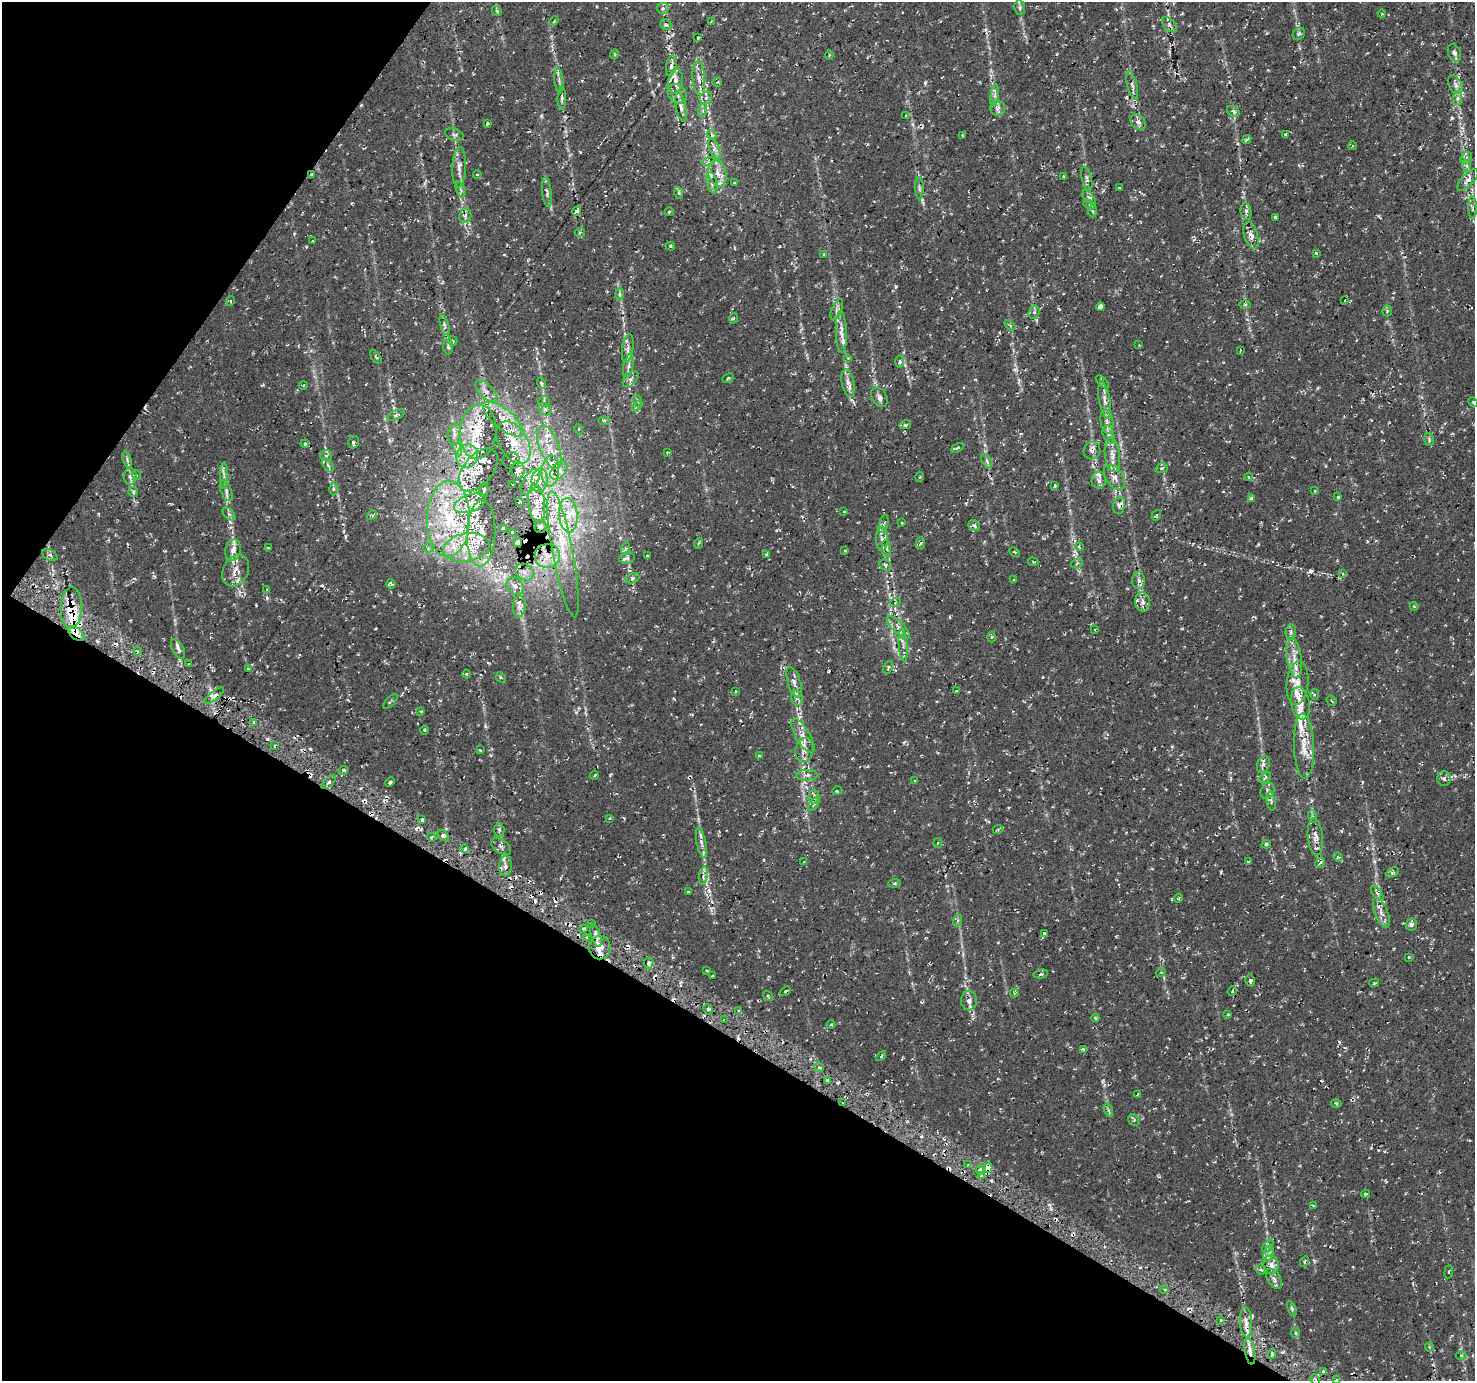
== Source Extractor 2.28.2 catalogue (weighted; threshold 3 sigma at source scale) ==
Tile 9 of 4 x 4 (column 1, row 3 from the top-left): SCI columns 15-1487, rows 1595-2973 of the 5938 x 6020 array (HDU 1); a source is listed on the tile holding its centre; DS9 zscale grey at full resolution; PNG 1477 x 1383 px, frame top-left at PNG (2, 2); each listed source drawn as its Kron ellipse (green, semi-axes under 4 px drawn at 4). Shown black and unused: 31% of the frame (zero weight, under 2 of 3 exposures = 2% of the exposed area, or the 3 px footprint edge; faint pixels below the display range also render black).
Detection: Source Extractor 2.28.2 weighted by HDU 2 'WHT'; one run over the whole footprint, this tile lists its part. Background 0.00342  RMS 0.003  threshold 0.0137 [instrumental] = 3 sigma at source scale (4.5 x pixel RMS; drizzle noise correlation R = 1.50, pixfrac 1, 0.0396/0.0396 arcsec/px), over >= 5 px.
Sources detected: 427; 20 cosmic-ray / hot-pixel residue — neither listed nor drawn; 67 inside a brighter listed object's ellipse — not listed separately; the other 340 listed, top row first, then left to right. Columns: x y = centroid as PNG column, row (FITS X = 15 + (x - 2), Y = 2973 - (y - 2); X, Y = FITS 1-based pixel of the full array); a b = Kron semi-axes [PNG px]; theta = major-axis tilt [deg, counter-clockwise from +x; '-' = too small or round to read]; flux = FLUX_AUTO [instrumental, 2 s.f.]
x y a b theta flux
663 8 6 5 - 0.68
1020 8 7 5 -81 0.61
497 11 5 4 - 0.38
1382 14 4 2 - 0.24
554 21 5 3 - 0.35
711 22 3 2 - 0.25
666 25 6 5 - 0.61
1169 25 9 5 -46 0.83
1299 34 7 5 47 0.54
698 38 3 2 - 0.35
1454 53 9 6 -68 0.99
615 54 5 3 - 0.29
829 55 5 3 - 0.31
671 66 10 5 80 0.98
699 78 17 6 -86 2.3
559 81 12 4 -85 0.85
675 81 13 7 86 2
717 82 5 2 - 0.25
1132 85 14 5 -77 1.2
1455 85 10 6 -61 1.2
677 94 10 8 -52 1.9
995 95 11 4 81 0.9
562 98 11 4 88 0.73
706 98 7 5 44 0.82
1457 98 7 4 90 0.73
681 107 14 5 -79 1.3
998 108 7 7 - 1.2
703 110 7 4 72 0.58
1233 111 7 5 -32 0.73
906 116 3 3 - 0.69
1138 122 9 6 -48 1.2
487 124 3 3 - 0.4
454 135 9 6 -20 0.72
712 135 5 4 - 0.45
962 135 4 3 - 0.27
1285 135 3 3 - 0.31
1247 140 5 3 - 0.64
1352 146 4 3 - 0.23
715 149 11 5 -69 1.3
1466 158 6 5 - 0.66
708 162 6 4 17 0.69
1467 166 6 4 -71 0.65
459 167 20 7 87 2
717 173 13 9 -78 2.6
312 174 3 3 - 0.38
477 175 4 2 - 0.19
1063 176 3 2 - 0.29
1087 179 12 5 -78 0.93
1468 180 14 6 46 1.5
712 183 11 5 -74 1.3
734 183 4 4 - 0.32
1119 187 3 2 - 0.27
919 188 11 4 -88 0.63
461 190 8 3 -71 0.61
547 192 15 4 -83 1.1
679 193 6 4 -72 0.51
1089 197 8 4 -47 0.65
1090 205 6 4 -18 0.4
1473 208 11 4 90 0.88
577 211 5 4 - 1.1
1093 211 6 4 -88 0.46
1246 211 9 5 -80 0.89
669 212 4 3 - 0.25
465 216 7 6 - 0.73
1275 217 4 3 - 1
580 232 5 3 - 0.24
1251 235 13 6 -73 1.9
313 241 3 3 - 0.63
670 246 5 4 - 0.51
1316 253 3 3 - 0.27
823 254 3 2 - 0.24
619 294 6 4 -90 0.5
1345 300 2 2 - 0.28
230 301 5 3 - 0.29
1245 304 6 4 1 0.31
1100 307 4 4 - 3.6
837 310 11 5 66 0.99
1387 311 5 5 - 0.49
1034 312 6 5 - 0.64
734 318 5 3 - 0.29
445 325 10 3 -75 0.68
1010 325 6 4 -45 0.43
841 332 21 5 -88 2
453 341 5 2 - 0.31
1139 345 2 2 - 0.18
448 347 8 5 -87 0.57
628 349 15 5 81 1.3
1240 350 3 2 - 0.23
376 357 8 3 -57 0.42
848 358 4 4 - 0.33
900 362 6 3 90 0.44
628 366 12 5 78 1.2
728 378 6 3 25 0.45
631 379 10 5 48 1.1
1102 382 8 3 -46 0.41
541 383 6 4 -71 0.44
848 383 14 6 -79 1.5
303 385 4 3 - 0.23
486 391 14 6 -45 1.6
879 397 11 7 -59 1.4
1105 400 18 5 -80 1.9
544 401 5 5 - 0.54
638 401 6 3 -70 0.37
1473 402 5 3 - 0.41
637 406 6 3 52 0.46
545 409 7 5 -39 0.78
396 415 9 4 26 0.81
503 419 25 10 -39 4.9
604 420 5 3 - 0.42
1107 422 12 6 -81 1.6
905 425 6 4 14 0.53
579 429 5 3 - 0.31
478 432 27 18 86 8.8
1109 434 9 5 -72 1.1
454 435 10 6 82 1.4
1429 440 6 4 -73 0.5
353 442 6 5 - 0.81
514 443 23 14 -58 6.8
305 444 4 3 - 0.49
549 447 23 10 -69 4.5
957 448 7 4 29 0.52
458 450 7 4 -71 0.76
1092 451 9 8 - 1.3
667 453 3 3 - 0.34
1112 455 17 7 -83 2.3
326 456 6 5 - 0.58
467 456 12 11 - 3.6
127 460 9 4 -69 0.65
511 461 8 8 - 0.75
987 461 8 4 -54 0.6
328 465 7 4 -53 0.58
1162 468 6 4 17 0.59
478 470 25 14 51 5
518 470 8 6 -88 1.5
559 470 11 7 50 1.4
550 471 15 8 85 3.1
136 475 5 3 - 0.28
130 476 8 6 87 1.1
224 476 13 2 90 0.84
920 477 5 3 - 0.27
1115 477 14 8 -56 2.1
1248 477 4 4 - 0.46
540 480 12 8 82 2.5
1099 480 8 7 - 1.1
530 482 14 7 58 2.1
512 485 3 2 - 0.3
1055 486 3 3 - 0.49
333 489 6 4 -90 0.5
484 489 7 3 82 0.49
226 491 11 5 -67 1.1
1315 491 4 3 - 0.3
133 492 5 5 - 0.41
1338 497 3 3 - 0.39
1251 498 3 3 - 2.2
519 502 4 3 - 0.43
470 503 16 8 19 3.5
537 504 19 8 -83 3.4
1119 505 9 6 82 1.3
844 511 3 3 - 0.37
229 514 7 4 -45 0.63
372 515 5 4 - 0.55
568 515 17 9 -85 4.3
1156 515 5 4 - 0.32
448 519 38 21 89 22
902 523 3 2 - 0.22
884 524 9 3 76 0.74
541 526 6 5 - 0.9
974 526 6 5 - 1.2
503 528 4 3 - 2.1
512 532 4 4 - 0.46
481 533 33 14 88 9
882 539 12 6 90 1.8
518 542 4 3 - 2.2
699 543 6 3 68 0.37
920 543 6 4 74 0.59
466 547 23 14 10 8.3
1079 547 4 3 - 0.45
268 548 4 3 - 0.27
428 548 5 5 - 0.46
887 548 8 4 -81 0.68
625 549 6 4 71 0.41
233 550 11 7 75 1.9
845 551 3 3 - 0.33
1015 552 6 3 -28 0.35
563 554 64 10 -79 13
767 554 4 3 - 0.46
50 555 8 5 -26 0.77
547 556 13 12 - 4.1
647 556 3 3 - 1
627 558 8 5 12 0.64
1033 562 5 2 - 0.28
1077 563 6 4 21 0.46
885 565 6 5 - 0.61
236 571 16 12 61 3.3
525 572 9 8 - 1.9
1343 573 4 4 - 0.32
633 578 7 4 25 0.55
1014 580 3 3 - 0.31
1139 580 8 6 -88 0.99
391 584 5 3 - 0.66
515 586 9 7 -48 1.9
267 590 3 3 - 1.1
1143 602 9 7 -83 1.5
895 603 5 3 - 0.29
519 606 10 6 85 1.5
1414 606 4 3 - 0.34
71 608 21 10 88 7.8
899 628 15 5 -45 1.7
1095 629 4 3 - 0.29
1291 632 7 5 84 0.67
76 633 10 5 -41 2.9
991 637 5 3 - 0.33
903 645 16 4 -84 1.3
178 649 11 5 -62 1.2
137 652 5 3 - 0.51
1294 658 20 7 -82 3.2
189 663 3 2 - 0.23
888 667 6 4 65 0.54
248 669 3 3 - 0.72
467 674 4 3 - 0.23
501 677 5 3 - 0.36
794 682 16 6 -73 1.6
1298 683 22 11 84 3.7
736 691 3 2 - 0.2
957 691 3 2 - 0.27
1314 694 5 3 - 0.38
214 696 12 4 39 1.3
797 698 8 6 -77 0.91
391 701 9 3 46 0.43
1332 701 5 3 - 0.31
1300 703 16 9 -79 3.3
421 711 4 3 - 0.26
254 722 4 4 - 0.44
424 730 5 3 - 0.29
803 736 19 7 -60 2.3
275 746 3 2 - 0.36
1304 746 32 10 -88 5.5
480 750 3 2 - 0.32
804 750 12 9 79 1.9
759 756 4 3 - 0.37
1263 764 9 6 66 0.85
343 770 5 3 - 0.45
594 775 4 3 - 0.32
807 775 10 5 2 1
1265 778 7 3 38 0.45
1444 779 7 7 - 0.85
915 781 3 3 - 0.27
328 782 9 4 44 0.81
390 782 5 4 - 0.48
837 791 5 3 - 0.43
1267 791 8 6 57 0.8
814 796 7 5 89 0.92
1271 801 9 4 -79 0.69
814 804 8 4 55 0.59
1312 816 6 4 -73 0.4
609 818 4 3 - 0.28
422 820 4 3 - 0.71
998 829 5 3 - 0.35
499 830 6 5 - 0.58
443 836 7 4 -45 1
432 837 4 3 - 0.41
1315 837 18 7 -84 2.4
701 843 15 5 -79 1.4
937 843 5 3 - 0.26
1266 844 4 3 - 0.51
501 847 11 6 -36 1
465 849 4 4 - 0.94
1338 857 5 4 - 0.4
804 862 3 3 - 0.2
1248 862 3 2 - 0.24
1320 863 5 4 - 0.56
505 866 10 6 88 1.3
1393 872 6 4 28 0.66
703 876 9 4 80 1.1
895 883 6 4 6 0.38
688 892 3 2 - 0.24
1377 893 9 4 -54 0.73
1179 898 4 3 - 0.24
1381 913 16 6 -68 1.9
957 921 6 4 71 0.43
591 923 3 3 - 0.44
1411 924 6 5 - 1
584 928 3 3 - 0.96
1045 933 3 3 - 0.8
596 936 11 4 -74 1.2
587 937 4 3 - 0.34
600 948 11 11 - 3.1
1409 957 4 3 - 0.43
649 963 5 5 - 0.97
707 971 4 2 - 0.23
1161 972 5 3 - 0.26
1041 974 7 4 9 0.57
713 976 3 3 - 0.4
1250 980 6 4 -77 0.64
1374 983 5 3 - 0.35
785 991 6 3 37 0.46
1232 991 5 4 - 0.42
1014 993 4 4 - 0.3
768 996 5 3 - 0.37
969 1000 10 8 87 1.7
708 1009 5 4 - 0.76
739 1010 3 3 - 0.4
1228 1014 2 2 - 0.36
1095 1018 4 3 - 0.36
725 1020 3 2 - 0.37
831 1025 4 4 - 0.3
1083 1049 3 3 - 0.46
881 1056 6 3 45 0.45
819 1067 5 4 - 0.54
827 1080 4 3 - 0.53
1138 1094 3 2 - 0.47
843 1103 4 2 - 0.34
1336 1103 5 3 - 0.29
1108 1110 7 4 -71 0.53
1134 1120 6 5 - 0.6
968 1165 3 3 - 0.39
988 1168 5 4 - 3.2
980 1170 5 3 - 0.6
982 1176 3 3 - 1.7
1366 1194 4 3 - 0.33
1313 1205 4 3 - 0.34
1268 1246 7 4 54 0.57
1269 1254 8 4 70 0.94
1304 1261 5 3 - 0.36
1271 1265 9 7 -84 2.1
1261 1270 5 4 - 0.66
1449 1272 6 3 82 0.3
1274 1279 11 6 -59 1.3
1164 1289 4 3 - 0.39
1292 1309 8 4 -71 0.51
1221 1320 4 3 - 0.31
1246 1322 15 6 -87 2.2
1295 1333 5 4 - 0.41
1429 1347 4 4 - 0.37
1250 1351 13 5 -80 1.9
1272 1354 4 4 - 0.56
1461 1355 5 3 - 0.28
1323 1372 3 3 - 0.45
1315 1380 5 3 - 0.75
1336 1380 3 3 - 0.46
Overlapping masked pixels (flux is a lower limit): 13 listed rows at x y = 312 174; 541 526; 518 542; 563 554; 547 556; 525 572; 71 608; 76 633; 725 1020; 843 1103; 988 1168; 1246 1322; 1250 1351
Isophote crosses this tile's border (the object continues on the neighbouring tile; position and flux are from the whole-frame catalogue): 2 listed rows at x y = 1315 1380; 1336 1380
Unlisted compact peaks at least as high as the median listed source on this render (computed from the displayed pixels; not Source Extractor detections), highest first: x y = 1311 571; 1452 118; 925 83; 896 286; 485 726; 580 152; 322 585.